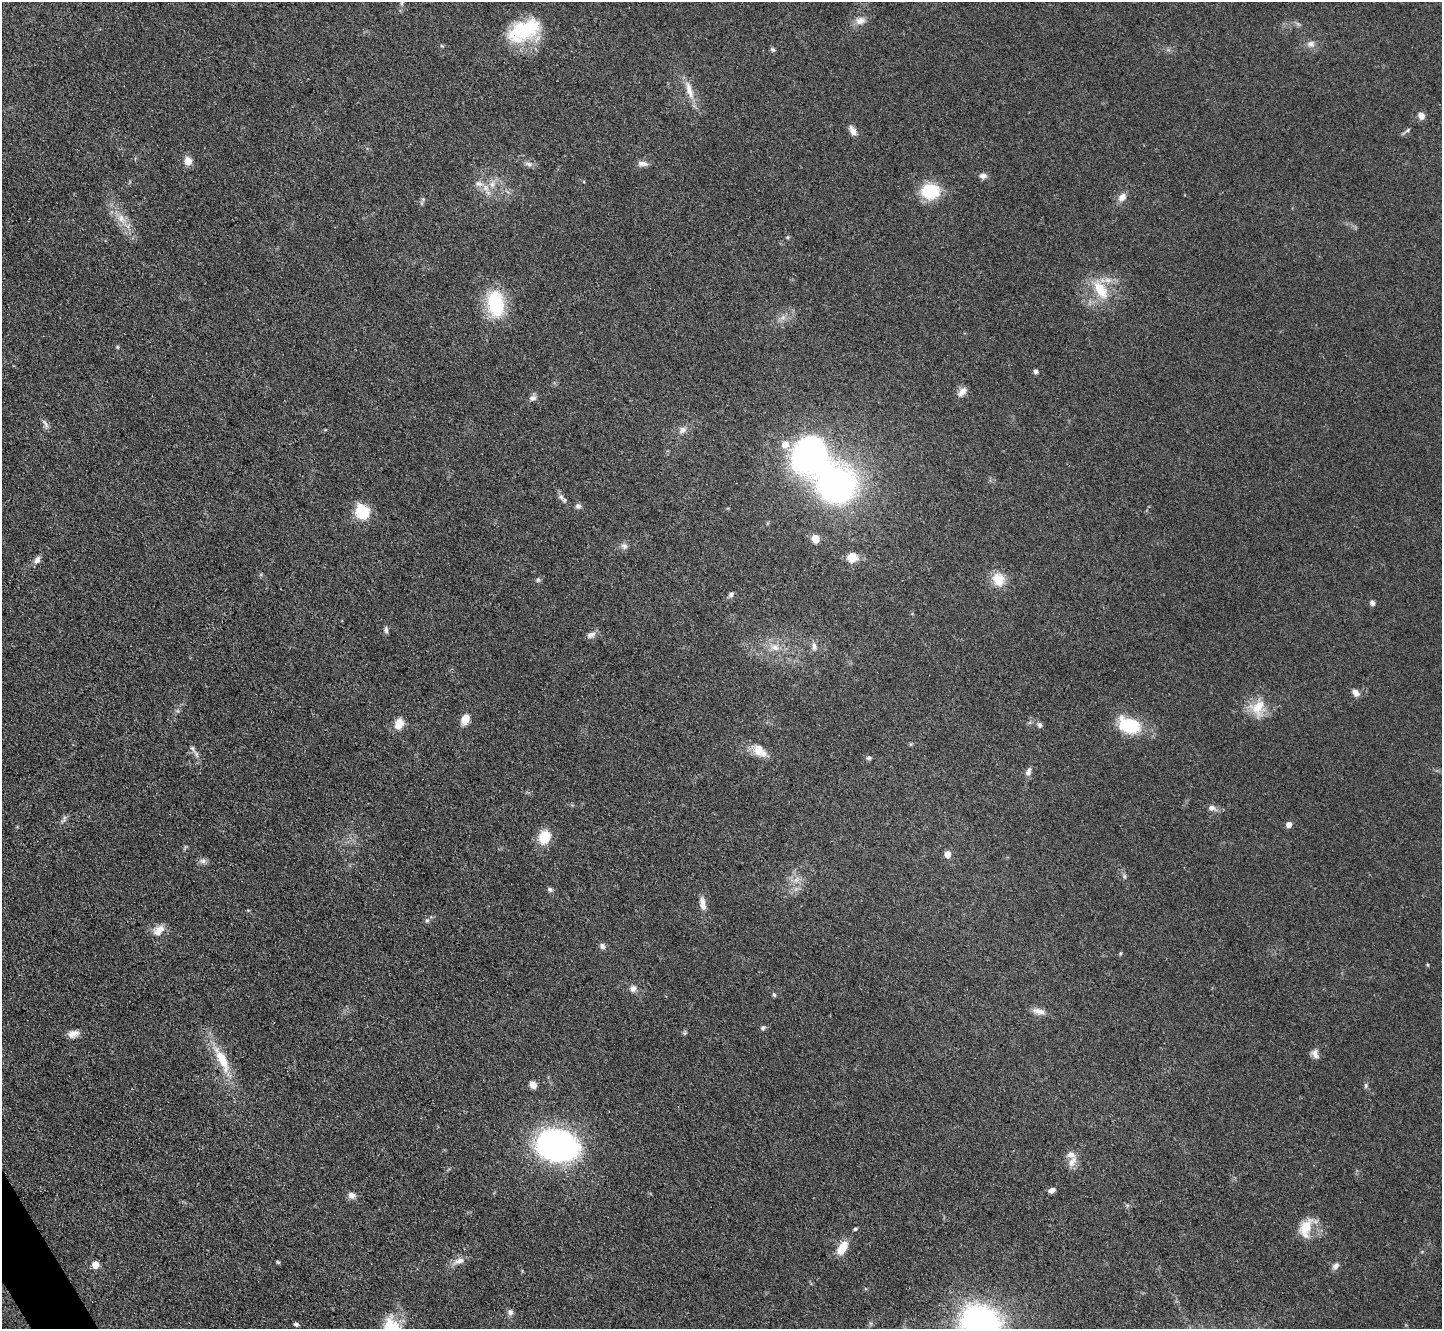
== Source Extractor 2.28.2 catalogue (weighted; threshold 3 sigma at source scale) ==
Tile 7 of 4 x 4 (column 3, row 2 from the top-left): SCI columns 2883-4322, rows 2809-4135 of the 5764 x 5754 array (HDU 1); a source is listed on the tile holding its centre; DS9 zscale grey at full resolution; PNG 1444 x 1331 px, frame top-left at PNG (2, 2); no overlay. Shown black and unused: <1% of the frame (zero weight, under 3 of 4 exposures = <1% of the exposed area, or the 3 px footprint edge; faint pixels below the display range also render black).
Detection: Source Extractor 2.28.2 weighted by HDU 2 'WHT'; one run over the whole footprint, this tile lists its part. Background 0.0479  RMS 0.0057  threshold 0.0258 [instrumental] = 3 sigma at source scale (4.5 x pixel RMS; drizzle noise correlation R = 1.50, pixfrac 1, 0.05/0.05 arcsec/px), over >= 5 px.
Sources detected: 102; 1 inside a brighter object's white glare — not listed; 6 inside a brighter listed object's ellipse — not listed separately; the other 95 listed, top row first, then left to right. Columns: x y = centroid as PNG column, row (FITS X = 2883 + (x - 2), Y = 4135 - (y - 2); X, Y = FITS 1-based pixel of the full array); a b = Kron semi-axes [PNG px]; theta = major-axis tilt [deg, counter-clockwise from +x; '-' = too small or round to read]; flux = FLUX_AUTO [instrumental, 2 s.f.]
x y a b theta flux
402 2 10 5 83 1.7
860 21 14 10 9 4.6
524 30 40 22 24 39
1311 44 11 9 -18 3.3
442 46 6 3 -18 0.63
772 49 7 6 - 1.1
689 90 29 8 -73 8
1421 116 7 6 - 4
853 131 14 7 -58 3.2
1407 131 13 4 36 1.2
188 161 8 7 - 5.9
645 163 10 8 -9 2.5
529 164 12 6 -13 2.4
983 176 10 7 3 2.4
485 188 11 9 -65 4.6
930 191 17 14 1 27
1122 197 12 10 44 3.8
423 199 7 5 -70 1.1
121 219 18 10 -55 8
788 237 5 4 - 0.67
1100 290 27 13 -57 17
496 304 27 16 -82 39
783 317 9 6 18 2.6
117 347 5 4 - 0.62
1036 371 5 5 - 1.7
962 392 13 8 47 3.8
533 398 9 7 18 2.2
46 424 15 6 -66 2.2
682 430 12 9 40 3.2
811 453 33 29 73 180
561 497 9 7 -66 2.2
578 506 8 7 - 1.7
362 511 7 6 - 77
815 539 6 6 - 11
624 546 9 7 -28 2.2
852 558 16 13 4 6.4
37 560 11 7 60 2.5
538 579 6 5 - 1.1
998 579 18 15 -60 10
731 594 8 5 42 1.5
1372 603 7 6 - 1.6
386 630 9 5 -87 1.6
591 635 12 7 20 2.9
814 646 12 7 -81 2.9
775 647 11 8 -24 4.4
1355 693 10 7 -38 3.1
1258 708 24 20 74 13
465 719 10 7 66 8
399 724 12 9 61 7.4
1039 725 8 6 -75 1.5
1130 725 21 14 -18 34
192 748 11 5 -59 2.1
759 750 17 15 -64 7.9
869 758 6 5 - 1.3
1028 772 13 7 69 2.5
1212 808 11 7 -14 2.9
64 818 9 4 77 1.3
1289 824 5 5 - 4.1
544 837 15 13 68 13
947 854 6 5 - 5.8
203 861 8 7 - 2.1
1124 876 6 5 - 1.1
796 880 11 6 41 3.4
550 890 7 5 -32 1.3
702 903 19 7 -79 4.4
427 920 6 5 - 1.1
158 930 16 10 44 6
602 946 8 6 -57 2
1120 953 6 4 88 0.67
1428 965 5 3 - 0.55
633 988 9 8 - 2.6
774 995 5 4 - 1.1
1039 1011 18 8 -10 4.4
763 1028 7 6 - 1.4
685 1033 6 5 - 0.92
73 1034 14 8 14 4.2
1315 1054 13 8 -66 3.1
222 1060 37 12 -60 18
533 1085 8 7 - 3.6
1366 1085 7 5 80 1.2
557 1146 38 27 -10 170
1072 1162 18 8 56 4.8
1052 1190 9 6 22 2.3
352 1195 10 8 -11 3
1306 1228 27 14 73 12
855 1229 4 4 - 1.1
842 1248 16 8 57 11
459 1261 16 8 19 4.5
278 1262 5 4 - 0.77
95 1265 5 5 - 8.9
1335 1266 9 6 46 2.5
510 1312 8 7 - 2.1
980 1321 24 18 -22 230
296 1324 6 5 - 1.4
390 1326 27 17 86 16
Isophote crosses this tile's border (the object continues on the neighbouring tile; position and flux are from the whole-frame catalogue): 3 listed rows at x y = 402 2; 980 1321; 390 1326